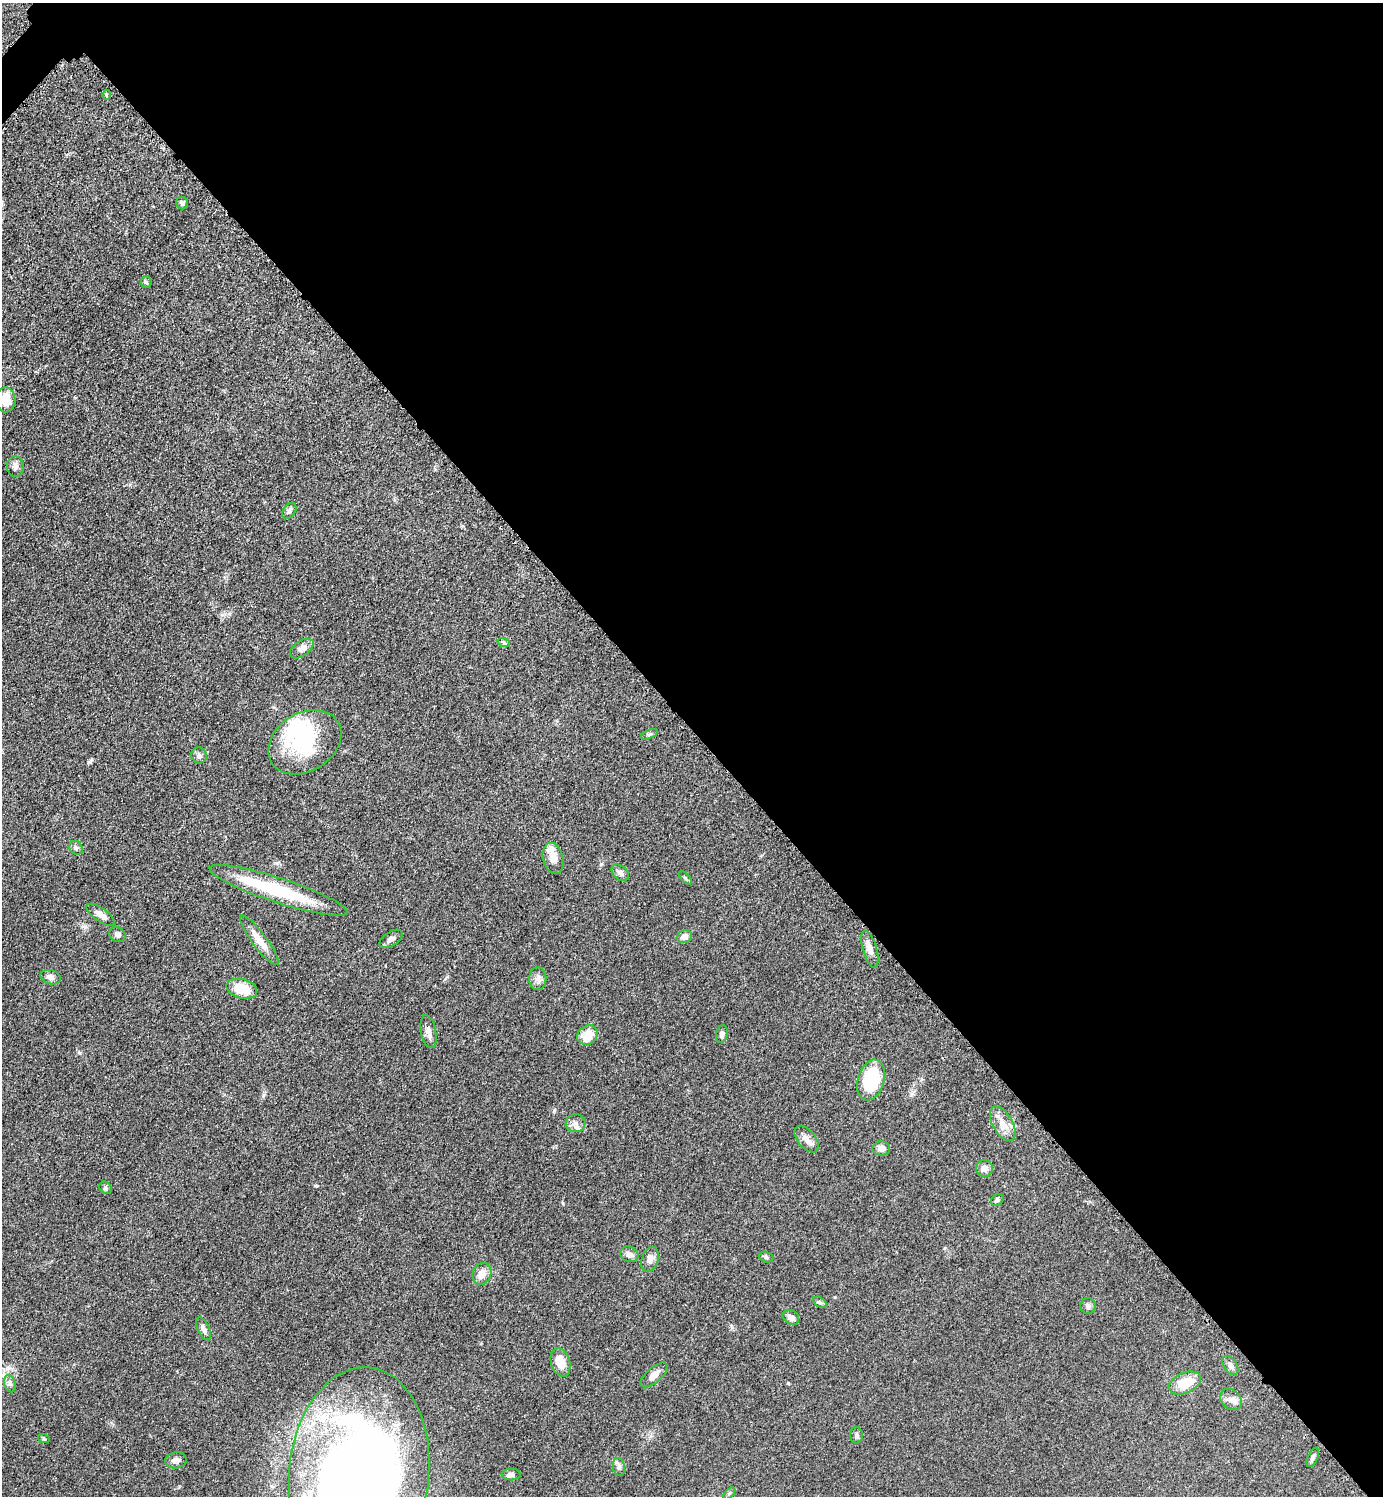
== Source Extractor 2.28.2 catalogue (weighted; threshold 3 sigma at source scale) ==
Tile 8 of 4 x 4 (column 4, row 2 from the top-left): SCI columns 4355-5735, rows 3005-4498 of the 6048 x 6047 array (HDU 1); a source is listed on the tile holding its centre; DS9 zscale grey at full resolution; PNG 1385 x 1498 px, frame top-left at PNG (2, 3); each listed source drawn as its Kron ellipse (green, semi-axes under 4 px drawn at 4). Shown black and unused: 49% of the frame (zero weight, under 3 of 5 exposures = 4% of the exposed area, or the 3 px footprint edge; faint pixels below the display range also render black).
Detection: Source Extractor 2.28.2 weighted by HDU 2 'WHT'; one run over the whole footprint, this tile lists its part. Background 0.0493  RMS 0.0053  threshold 0.0237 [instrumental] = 3 sigma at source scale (4.5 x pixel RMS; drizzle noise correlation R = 1.50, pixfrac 1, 0.05/0.05 arcsec/px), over >= 5 px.
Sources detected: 67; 5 inside a brighter object's white glare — neither listed nor drawn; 4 inside a brighter listed object's ellipse — not listed separately; the other 58 listed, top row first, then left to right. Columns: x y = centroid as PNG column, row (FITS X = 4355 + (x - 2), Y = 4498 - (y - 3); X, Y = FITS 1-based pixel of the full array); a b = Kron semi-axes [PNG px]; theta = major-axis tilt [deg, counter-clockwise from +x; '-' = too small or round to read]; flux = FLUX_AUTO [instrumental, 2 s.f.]
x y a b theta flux
106 95 5 3 - 0.57
182 203 6 6 - 1.4
146 282 6 5 - 0.89
5 400 12 10 -86 9.4
15 466 10 8 -82 2.2
289 511 9 6 54 1.6
504 643 6 4 -20 0.77
302 648 13 7 35 3.1
649 734 9 4 22 0.99
305 742 39 29 32 42
199 755 8 7 - 1.7
76 848 7 6 - 1.4
553 858 16 10 -76 4.2
620 873 10 7 -40 2
685 878 8 3 -45 0.71
278 890 72 12 -18 36
101 915 16 6 -35 3.1
117 934 8 7 - 1.9
685 937 7 6 - 3.5
391 939 13 7 33 2.2
259 940 30 7 -53 6.8
870 949 19 7 -73 3.4
51 977 10 7 -15 2.6
538 979 11 8 90 2.5
242 989 15 9 -15 13
428 1032 17 7 -79 3
722 1034 9 6 80 1.7
588 1035 11 9 38 9.6
871 1080 21 13 73 29
575 1123 10 9 - 2.3
1003 1124 19 10 -61 5.7
806 1139 15 9 -50 3.3
881 1148 9 7 1 3.6
984 1168 8 8 - 2.8
106 1188 7 5 -52 1
997 1200 7 5 36 1
629 1254 9 7 -24 2.4
766 1257 7 5 -18 0.89
650 1259 13 8 72 3.1
482 1274 11 9 66 4.7
819 1302 7 4 -27 0.87
1088 1306 8 7 - 1.7
791 1317 9 6 -35 2.6
204 1329 12 5 -64 2.2
560 1362 14 9 -73 7.3
1230 1365 10 6 -56 1.9
654 1375 17 7 41 3.3
1185 1383 17 10 23 12
10 1384 9 5 -72 1.4
1231 1399 12 9 -42 3.2
856 1435 8 6 -90 1.3
44 1439 6 3 -20 0.59
1313 1457 10 5 66 1.4
176 1460 11 8 11 2.8
619 1467 9 6 -80 1.6
359 1473 105 70 84 610
511 1474 9 6 1 2.1
729 1493 7 4 45 0.89
Isophote crosses this tile's border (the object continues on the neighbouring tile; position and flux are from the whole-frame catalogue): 3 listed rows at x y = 5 400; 10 1384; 359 1473
Unlisted compact peaks at least as high as the median listed source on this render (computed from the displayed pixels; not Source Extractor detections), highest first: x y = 316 1186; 90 762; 554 1111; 601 864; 788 1383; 563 1203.